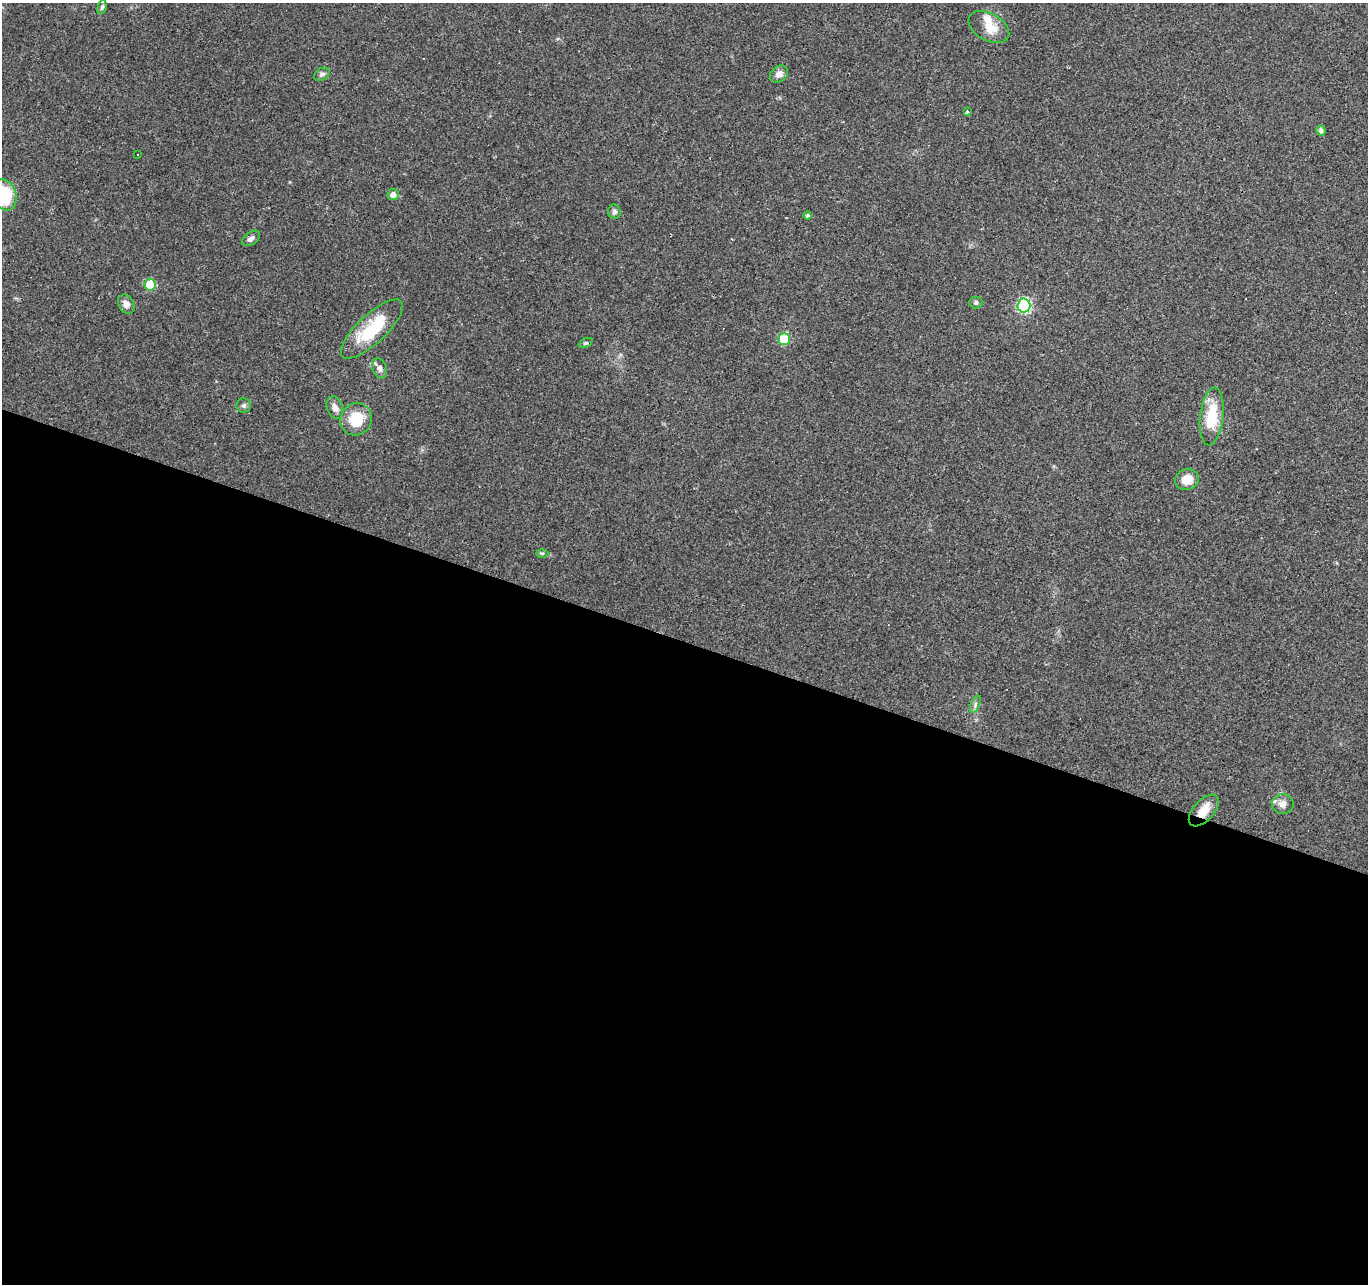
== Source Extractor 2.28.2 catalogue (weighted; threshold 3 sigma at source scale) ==
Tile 14 of 4 x 4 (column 2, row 4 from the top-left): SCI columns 1367-2732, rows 210-1491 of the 5469 x 5613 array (HDU 1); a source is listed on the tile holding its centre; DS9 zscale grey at full resolution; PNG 1370 x 1286 px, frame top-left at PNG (2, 3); each listed source drawn as its Kron ellipse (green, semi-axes under 4 px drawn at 4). Shown black and unused: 50% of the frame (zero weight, under 2 of 3 exposures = <1% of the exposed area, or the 3 px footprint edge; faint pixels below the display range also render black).
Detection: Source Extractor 2.28.2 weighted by HDU 2 'WHT'; one run over the whole footprint, this tile lists its part. Background 0.0349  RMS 0.004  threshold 0.018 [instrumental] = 3 sigma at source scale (4.5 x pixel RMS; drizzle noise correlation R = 1.50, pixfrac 1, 0.0396/0.0396 arcsec/px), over >= 5 px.
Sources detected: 36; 4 cosmic-ray / hot-pixel residue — neither listed nor drawn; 3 inside a brighter listed object's ellipse — not listed separately; the other 29 listed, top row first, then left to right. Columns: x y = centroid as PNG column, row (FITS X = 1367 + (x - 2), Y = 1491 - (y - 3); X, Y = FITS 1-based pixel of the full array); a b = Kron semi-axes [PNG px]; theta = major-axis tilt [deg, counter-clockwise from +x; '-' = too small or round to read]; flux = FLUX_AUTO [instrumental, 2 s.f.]
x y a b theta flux
102 7 7 4 74 0.75
989 27 22 13 -29 7
322 74 8 6 32 1.2
779 74 10 7 39 2.8
967 111 4 3 - 0.45
1321 130 5 5 - 1.5
138 155 3 3 - 1.2
5 195 16 11 -75 20
393 195 5 5 - 2.4
614 212 7 6 - 1.1
807 216 4 4 - 0.97
251 238 10 6 35 1.6
150 285 6 6 - 16
976 302 6 6 - 1.1
126 304 10 7 -60 2.4
1024 305 7 6 - 55
372 329 40 14 43 21
784 339 6 6 - 20
586 343 7 4 25 0.61
380 368 10 7 -72 1.6
244 405 7 7 - 1
335 408 12 8 -73 2.7
1212 416 29 11 83 16
356 419 16 15 - 12
1187 479 12 10 22 5.4
542 553 6 4 0 0.57
975 704 9 4 69 1.1
1283 804 11 10 - 2.5
1204 811 19 10 47 6.1
Overlapping masked pixels (flux is a lower limit): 1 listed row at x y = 1204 811
Isophote crosses this tile's border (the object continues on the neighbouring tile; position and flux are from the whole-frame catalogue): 1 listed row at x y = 5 195